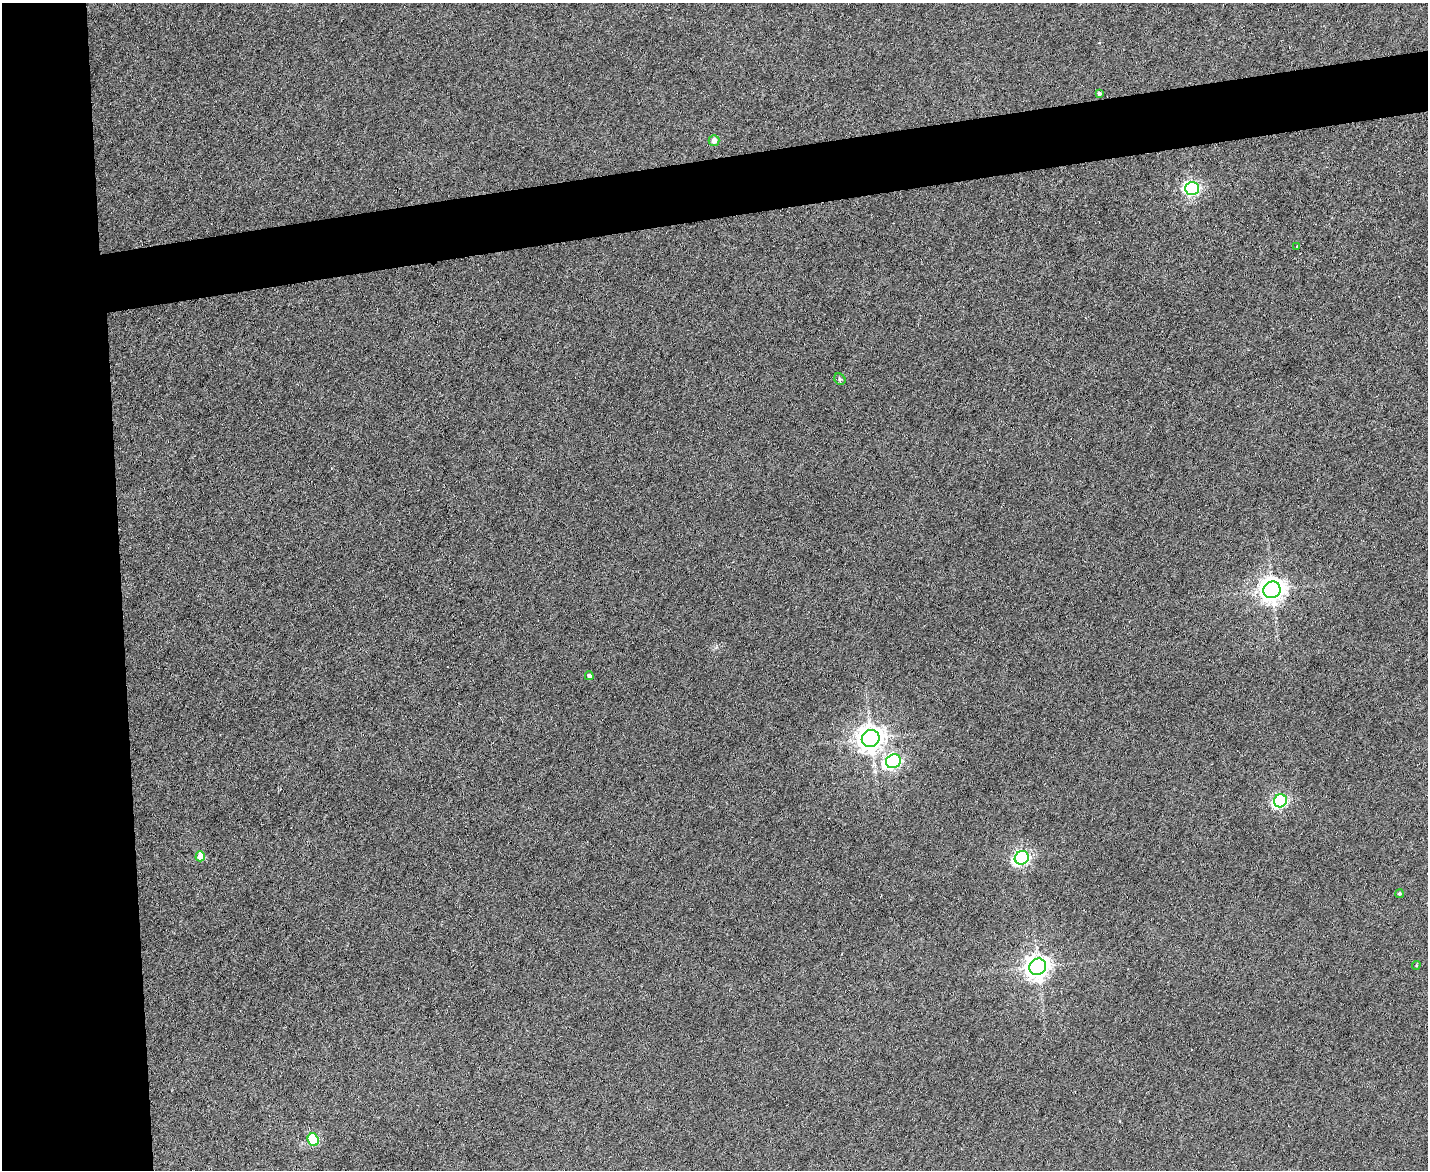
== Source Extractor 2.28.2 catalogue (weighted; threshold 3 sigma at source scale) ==
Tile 7 of 3 x 4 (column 1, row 3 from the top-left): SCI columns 240-1665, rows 1169-2336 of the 4649 x 4671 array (HDU 1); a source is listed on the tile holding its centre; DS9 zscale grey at full resolution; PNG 1430 x 1172 px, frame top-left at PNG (2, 3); each listed source drawn as its Kron ellipse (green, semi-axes under 4 px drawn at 4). Shown black and unused: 13% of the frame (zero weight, under 4 of 8 exposures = <1% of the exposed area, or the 3 px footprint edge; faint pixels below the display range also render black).
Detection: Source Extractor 2.28.2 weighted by HDU 2 'WHT'; one run over the whole footprint, this tile lists its part. Background 0.00302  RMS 0.004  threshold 0.0164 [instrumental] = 3 sigma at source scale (4.09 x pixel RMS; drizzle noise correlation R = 1.36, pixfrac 0.8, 0.05/0.05 arcsec/px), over >= 5 px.
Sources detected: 17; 1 cosmic-ray / hot-pixel residue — neither listed nor drawn; the other 16 listed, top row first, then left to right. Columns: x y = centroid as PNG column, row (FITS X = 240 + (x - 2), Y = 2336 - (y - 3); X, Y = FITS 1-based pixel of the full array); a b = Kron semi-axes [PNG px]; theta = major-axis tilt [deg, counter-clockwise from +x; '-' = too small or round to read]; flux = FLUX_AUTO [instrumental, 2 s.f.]
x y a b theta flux
1099 93 4 3 - 0.8
714 141 5 5 - 2.5
1192 188 7 6 - 90
1297 246 3 2 - 0.26
840 379 6 5 - 0.59
1272 590 9 8 - 370
589 676 4 4 - 1.1
871 738 9 8 - 430
893 761 8 6 29 97
1280 801 7 6 - 71
200 856 5 4 - 7.3
1022 858 7 6 - 100
1399 894 4 4 - 0.59
1416 965 4 4 - 0.36
1038 967 9 8 - 340
313 1140 6 5 - 24